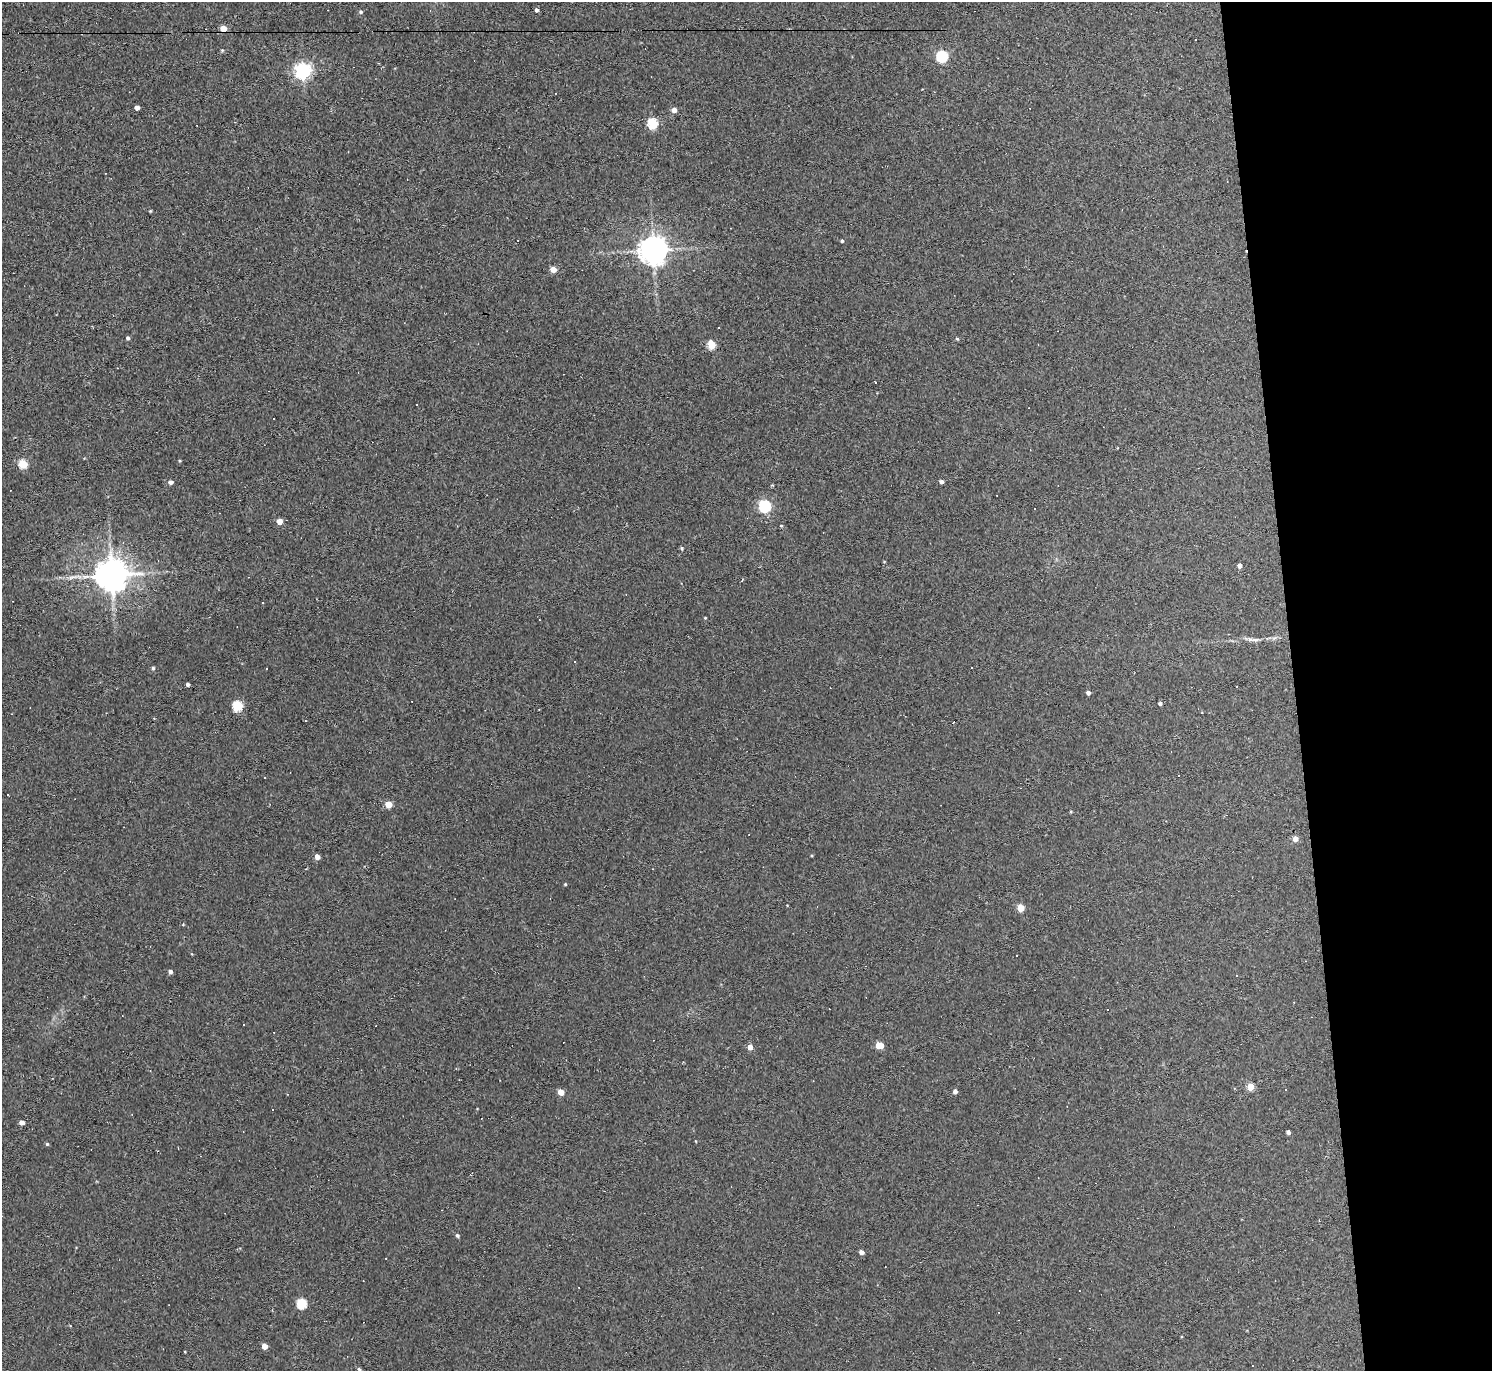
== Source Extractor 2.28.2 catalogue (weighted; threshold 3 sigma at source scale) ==
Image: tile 6 of 3 x 3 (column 3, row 2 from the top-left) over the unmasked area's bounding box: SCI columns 2981-4470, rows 1493-2861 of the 4470 x 4444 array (HDU 1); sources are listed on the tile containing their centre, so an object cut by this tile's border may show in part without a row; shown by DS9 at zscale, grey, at full resolution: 1 PNG px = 1 image px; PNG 1494 x 1373 px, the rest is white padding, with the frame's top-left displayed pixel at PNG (2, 2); no overlay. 13% of this frame is shown black and not used: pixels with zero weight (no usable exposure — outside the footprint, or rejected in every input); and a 3 px margin inside the footprint's outer edge (the drizzle kernel's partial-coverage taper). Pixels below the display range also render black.
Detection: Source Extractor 2.28.2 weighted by HDU 2 'WHT'; one run over the whole footprint, this tile lists its part. Background 0.18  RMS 0.0093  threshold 0.0417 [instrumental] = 3 sigma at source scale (4.5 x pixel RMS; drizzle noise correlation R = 1.50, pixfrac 1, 0.05/0.05 arcsec/px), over >= 5 px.
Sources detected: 91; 23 cosmic-ray / hot-pixel residue — not listed; the other 68 listed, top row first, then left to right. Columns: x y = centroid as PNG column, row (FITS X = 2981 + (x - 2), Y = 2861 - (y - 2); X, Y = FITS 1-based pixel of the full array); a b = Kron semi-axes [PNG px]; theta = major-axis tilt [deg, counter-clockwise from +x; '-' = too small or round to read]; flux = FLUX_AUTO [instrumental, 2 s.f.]
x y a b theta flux
537 10 4 4 - 2.5
361 12 5 4 - 1.5
223 29 5 4 - 15
1195 40 2 2 - 0.75
222 50 4 4 - 1
942 56 5 5 - 99
303 71 6 6 - 300
137 108 4 4 - 4.5
674 110 4 4 - 6.7
652 123 5 5 - 61
150 211 4 3 - 0.84
842 241 4 3 - 1.3
653 250 8 8 - 1200
553 269 5 4 - 14
719 328 3 2 - 0.77
128 338 4 4 - 2
957 339 4 3 - 1.3
711 345 5 4 - 34
417 405 3 2 - 1
179 461 5 3 - 0.91
23 464 5 5 - 38
941 481 4 3 - 2.8
170 482 5 4 - 3.9
765 506 6 5 - 120
1035 509 2 2 - 1
279 521 4 4 - 9.2
781 526 4 3 - 0.93
682 548 4 4 - 1.4
1239 566 4 4 - 4.1
112 575 9 9 - 2000
263 603 3 3 - 11
705 618 3 3 - 0.7
1255 639 13 5 2 3.9
153 668 5 4 - 1.7
266 668 3 2 - 0.6
188 685 3 3 - 2.6
1088 693 4 4 - 3.3
1160 703 4 4 - 2
237 706 5 5 - 61
264 778 2 2 - 0.72
8 795 2 2 - 0.82
388 804 5 4 - 19
1070 812 4 4 - 1.1
1295 839 4 4 - 8.5
317 857 4 4 - 6.6
565 884 4 3 - 0.93
787 905 3 2 - 0.57
1021 908 5 5 - 21
183 925 4 3 - 0.76
1017 956 3 2 - 1.1
865 966 3 2 - 0.62
170 972 4 4 - 3
879 1045 6 5 - 18
750 1047 4 4 - 6.9
1251 1087 5 4 - 20
1286 1090 3 2 - 0.62
955 1091 4 4 - 3.3
561 1092 5 4 - 11
272 1109 2 2 - 0.69
22 1123 4 4 - 6.2
1288 1132 4 4 - 3.2
47 1144 5 5 - 1.2
457 1235 5 4 - 1.6
861 1252 5 4 - 4.2
301 1304 5 5 - 58
265 1346 4 4 - 8.8
185 1352 3 2 - 0.61
359 1369 4 4 - 1.2
Overlapping masked pixels (flux is a lower limit): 1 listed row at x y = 223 29